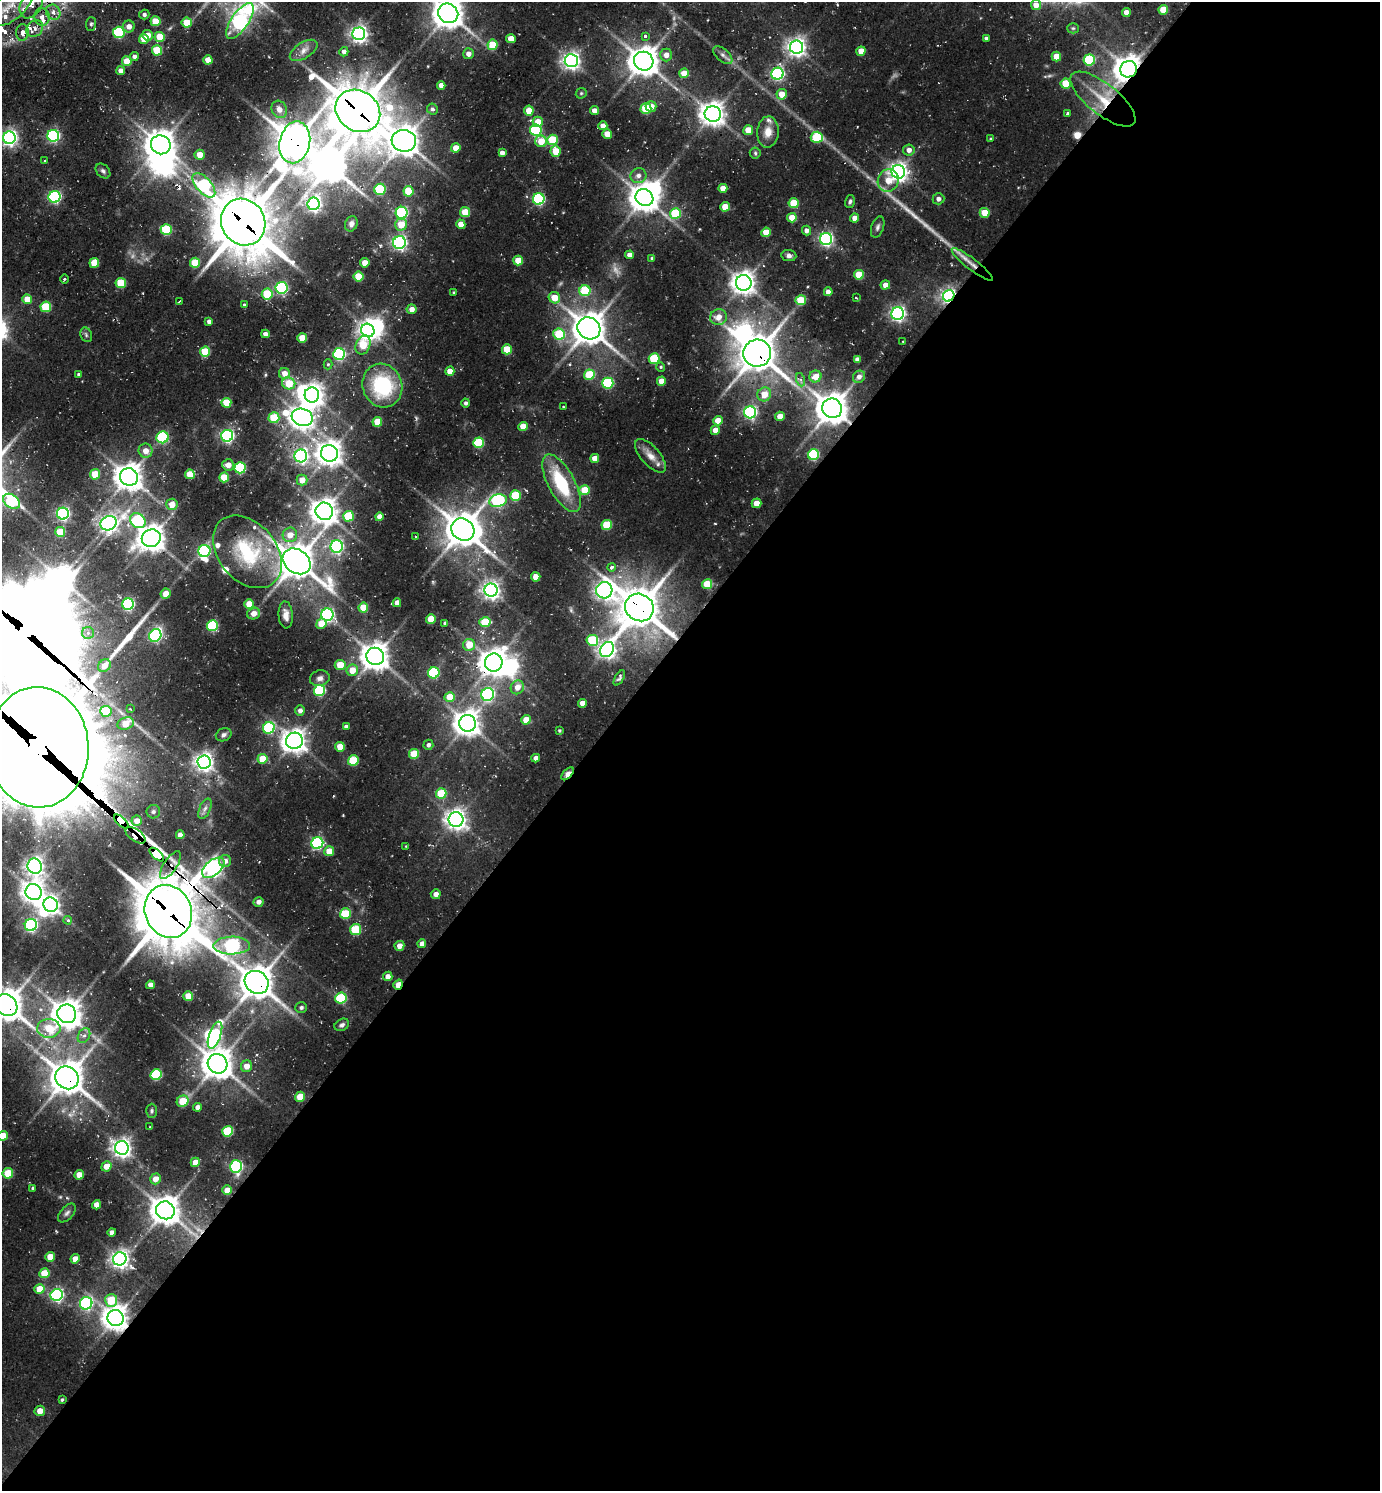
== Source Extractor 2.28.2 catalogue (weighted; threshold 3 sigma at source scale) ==
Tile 12 of 4 x 4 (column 4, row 3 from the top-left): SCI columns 4434-5811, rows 1522-3010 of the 5997 x 5989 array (HDU 1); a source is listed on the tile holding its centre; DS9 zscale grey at full resolution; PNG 1382 x 1493 px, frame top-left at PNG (2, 2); each listed source drawn as its Kron ellipse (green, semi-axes under 4 px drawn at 4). Shown black and unused: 57% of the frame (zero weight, under 2 of 3 exposures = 3% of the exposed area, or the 3 px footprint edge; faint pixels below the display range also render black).
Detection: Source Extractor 2.28.2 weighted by HDU 2 'WHT'; one run over the whole footprint, this tile lists its part. Background 0.103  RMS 0.0094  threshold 0.0425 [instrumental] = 3 sigma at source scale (4.5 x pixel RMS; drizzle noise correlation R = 1.50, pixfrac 1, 0.05/0.05 arcsec/px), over >= 5 px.
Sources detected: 390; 5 too faint to see at this stretch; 16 inside a brighter object's white glare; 4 cosmic-ray / hot-pixel residue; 2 long thin detections or spike segments (spike, bleed or trail) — neither listed nor drawn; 6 inside a brighter listed object's ellipse — not listed separately; the other 357 listed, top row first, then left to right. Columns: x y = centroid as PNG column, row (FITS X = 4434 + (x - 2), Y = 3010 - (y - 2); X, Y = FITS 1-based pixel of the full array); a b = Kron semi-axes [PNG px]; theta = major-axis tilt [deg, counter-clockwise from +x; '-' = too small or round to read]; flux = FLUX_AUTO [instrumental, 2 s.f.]
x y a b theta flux
31 4 15 10 64 15
11 5 27 14 43 33
1036 5 5 5 - 8.6
1163 10 5 5 - 21
53 12 8 7 - 5.4
1126 12 4 4 - 7.2
448 13 10 9 - 1400
144 14 5 4 - 2.2
42 17 9 7 -77 5.4
155 21 5 5 - 23
240 21 21 8 56 290
187 23 5 5 - 22
91 24 7 5 88 2.2
129 26 6 6 - 6.2
1073 28 5 5 - 1.3
35 29 9 7 48 5.5
22 32 8 6 85 4.7
119 32 6 5 - 88
359 34 6 6 - 390
147 35 5 5 - 9.5
645 36 3 3 - 3
160 37 5 5 - 20
986 38 3 3 - 1.7
144 39 5 5 - 17
511 39 5 4 - 11
493 45 5 5 - 25
796 47 6 6 - 480
157 50 5 5 - 35
304 50 15 8 32 6.8
861 51 4 4 - 12
344 52 5 4 - 3.7
468 54 5 5 - 5.2
666 55 6 6 - 6.4
723 55 11 6 -41 3.5
134 56 4 4 - 3.6
1056 56 5 4 - 15
208 60 4 4 - 12
1089 60 6 5 - 62
127 61 5 5 - 19
571 61 6 6 - 440
644 61 10 9 - 1400
1129 69 8 8 - 1100
121 71 4 4 - 7.2
684 73 5 5 - 13
777 74 6 6 - 170
1066 83 5 5 - 27
441 85 4 4 - 6.2
581 93 6 5 - 1.5
782 94 5 5 - 14
1103 99 39 15 -38 36
651 106 5 5 - 7.8
279 109 9 7 -63 6.3
432 109 6 5 - 2.6
646 109 5 5 - 40
358 111 23 20 -35 3600
529 111 5 4 - 18
594 111 4 4 - 6.5
1067 113 3 3 - 2
713 114 8 8 - 870
538 122 5 5 - 14
603 126 4 4 - 7
536 130 6 5 - 91
748 130 5 5 - 17
768 132 15 10 87 12
607 134 5 4 - 13
53 136 6 6 - 160
817 137 6 5 - 45
9 138 6 6 - 350
990 139 4 4 - 0.98
552 140 5 5 - 38
404 141 12 11 - 1300
541 141 6 5 - 17
295 142 21 15 78 2500
161 145 10 9 - 1200
456 148 4 4 - 12
909 150 6 5 - 4.9
555 151 6 5 - 17
502 153 4 4 - 5.3
755 153 5 5 - 1.5
200 155 5 5 - 11
45 161 3 3 - 1.8
103 171 8 6 -45 2.7
898 172 7 7 - 500
638 176 8 7 - 4.8
888 180 11 10 - 15
204 185 15 7 -49 110
723 188 4 4 - 9.3
380 189 5 5 - 63
408 191 5 5 - 29
55 197 6 6 - 130
644 198 9 8 - 1200
539 199 6 5 - 140
938 199 6 5 - 3.9
850 201 7 4 76 2.1
794 203 5 5 - 26
314 204 6 6 - 290
725 207 5 4 - 15
465 212 5 5 - 21
402 213 6 6 - 140
675 213 5 5 - 45
985 213 5 5 - 20
792 218 5 4 - 14
855 218 4 4 - 7.1
243 222 24 21 -59 4300
351 224 8 6 68 3.5
401 224 6 6 - 19
461 224 5 4 - 9.7
878 227 11 6 71 3
166 230 5 5 - 56
806 231 5 4 - 4
766 232 5 4 - 17
826 239 6 6 - 220
399 243 6 6 - 260
629 255 4 4 - 6
789 256 7 5 -7 3.2
652 258 4 3 - 1.4
518 261 5 4 - 19
94 263 5 5 - 22
195 263 5 5 - 28
365 263 4 4 - 11
972 264 25 5 -37 11
859 275 5 5 - 22
359 276 5 5 - 31
64 279 4 3 - 0.97
121 283 5 5 - 35
744 283 8 7 - 810
885 285 5 4 - 7.3
282 288 6 6 - 140
585 291 5 5 - 49
454 292 3 3 - 1
828 292 4 4 - 7.2
267 294 5 5 - 36
949 296 6 5 - 280
554 298 6 5 - 14
856 298 3 2 - 1.1
27 299 5 4 - 13
801 300 5 5 - 29
179 301 4 2 - 0.78
244 305 3 3 - 1.9
46 307 5 5 - 45
412 309 5 5 - 6.6
898 313 6 6 - 270
718 317 8 7 - 9
209 321 4 4 - 3.1
589 328 12 10 -35 1600
368 330 7 6 - 500
265 334 4 4 - 3.6
559 334 6 5 - 41
86 335 7 5 -70 2
302 338 5 4 - 21
903 341 3 2 - 0.86
363 345 10 7 68 25
507 349 5 5 - 24
205 352 5 5 - 28
757 353 14 13 - 2300
339 354 6 6 - 120
654 359 5 5 - 46
857 359 4 4 - 3.9
328 364 5 4 - 1.2
661 367 5 4 - 1.2
450 371 5 4 - 10
79 374 4 3 - 2
284 374 5 5 - 8.6
589 375 5 5 - 35
815 376 6 6 - 12
859 377 6 5 - 3.8
801 380 7 4 -71 2
661 381 4 4 - 12
289 383 6 6 - 26
608 383 5 5 - 72
382 386 22 19 -71 74
764 394 7 6 - 16
312 395 7 7 - 760
226 403 5 5 - 27
466 403 4 4 - 2.2
563 406 3 2 - 0.59
832 408 10 9 - 1600
750 412 6 6 - 200
780 416 5 4 - 11
302 417 11 8 -17 790
274 418 5 5 - 37
718 421 5 4 - 13
377 422 5 4 - 19
523 426 5 4 - 15
715 430 5 4 - 8.4
227 436 6 6 - 210
163 437 6 6 - 79
478 443 5 5 - 54
146 451 7 7 - 8.4
329 453 9 8 - 890
813 455 5 5 - 80
301 456 6 6 - 270
650 456 21 9 -49 10
595 458 4 4 - 9.1
228 465 6 5 - 7.4
240 468 5 5 - 76
95 474 5 5 - 23
190 474 5 5 - 20
129 477 9 8 - 1200
224 477 5 5 - 24
302 480 5 5 - 11
562 483 32 13 -62 55
585 490 5 5 - 21
515 496 5 5 - 45
12 501 9 6 -35 69
498 501 9 6 15 130
756 503 5 4 - 12
172 504 6 5 - 12
324 511 9 8 - 1000
63 514 6 6 - 210
348 516 5 5 - 43
379 517 4 4 - 7.7
138 521 8 7 - 89
109 523 8 7 - 460
607 525 5 5 - 33
463 529 12 10 -35 1900
60 532 5 5 - 28
290 535 7 7 - 10
416 537 4 2 - 0.82
151 538 9 8 - 1100
337 546 6 6 - 170
204 551 6 6 - 130
247 552 41 29 -50 81
297 561 15 11 -37 2100
612 567 4 4 - 3.6
536 577 5 4 - 12
707 584 5 5 - 24
491 590 6 6 - 440
604 590 8 8 - 430
166 594 5 5 - 9
397 603 4 4 - 6
128 604 6 5 - 140
249 604 5 4 - 17
363 607 5 5 - 21
639 607 15 13 -30 2600
254 613 6 6 - 7.7
286 615 13 7 -87 7.4
327 615 6 6 - 190
431 619 5 4 - 19
485 622 5 5 - 31
321 624 5 5 - 16
445 624 4 3 - 2.4
212 626 5 5 - 70
88 633 6 6 - 2.6
155 635 7 6 - 130
592 640 6 5 - 41
469 645 6 6 - 16
607 650 8 6 56 420
375 656 9 8 - 1200
494 662 9 8 - 1100
340 665 5 5 - 18
104 666 7 5 49 8.9
352 670 6 5 - 14
434 673 6 5 - 76
320 678 10 8 16 4.5
619 678 8 4 59 2.1
517 687 7 6 - 8.1
320 690 5 5 - 86
488 695 6 6 - 140
450 697 5 5 - 19
582 703 4 4 - 7.7
130 709 3 3 - 1.1
106 711 5 5 - 31
300 711 5 5 - 3.6
526 720 5 4 - 13
467 723 8 8 - 980
126 724 8 6 18 18
346 727 4 4 - 3.5
269 728 6 5 - 86
559 730 3 3 - 1.2
224 735 8 6 24 2.9
294 741 8 8 - 810
428 745 5 5 - 2.6
38 747 60 50 -88 23000
340 747 5 4 - 16
414 754 5 5 - 24
536 758 4 4 - 4.2
262 759 5 5 - 19
353 761 5 5 - 45
204 762 6 6 - 510
568 774 8 4 47 21
441 793 5 5 - 34
205 809 11 5 65 3.4
153 812 7 6 - 2.3
456 820 7 7 - 600
121 821 9 4 -42 1700
137 821 5 5 - 8.1
135 835 11 6 -34 170
180 835 4 4 - 7.7
317 843 6 6 - 130
406 846 4 3 - 0.66
329 851 5 5 - 14
157 855 9 4 -42 770
225 861 6 6 - 4.9
170 865 16 6 56 7.7
35 866 7 7 - 450
213 868 13 7 39 410
34 892 8 8 - 760
436 894 5 5 - 5.2
259 902 5 4 - 4.3
51 905 7 7 - 410
168 912 27 23 -67 4700
345 914 5 5 - 40
68 920 4 4 - 2.3
31 925 6 6 - 150
356 930 5 5 - 46
422 944 4 4 - 5.6
232 946 18 9 2 280
399 946 5 5 - 6.9
388 976 5 4 - 6.7
257 982 12 11 - 1700
150 985 4 4 - 6.5
398 985 5 3 - 20
188 996 5 4 - 19
341 998 5 5 - 59
6 1005 12 10 -40 1600
301 1008 6 5 - 2.5
67 1014 9 9 - 1300
342 1025 8 5 28 2.8
49 1028 11 9 -1 25
215 1035 14 6 70 120
84 1036 8 5 61 3.6
217 1064 10 9 - 1500
247 1066 6 5 - 8.5
156 1075 5 5 - 70
67 1078 12 11 - 1800
300 1097 5 4 - 18
183 1101 6 5 - 22
197 1107 4 4 - 4.9
152 1111 7 5 89 1.9
150 1127 3 2 - 0.59
228 1131 5 5 - 50
3 1136 5 5 - 17
122 1148 7 7 - 510
195 1162 5 4 - 11
106 1166 5 5 - 10
236 1166 6 6 - 130
8 1173 5 5 - 28
79 1175 5 4 - 13
155 1179 5 5 - 8.6
33 1188 3 3 - 1.8
227 1190 5 4 - 12
96 1205 4 4 - 9.6
165 1210 9 9 - 1300
67 1213 11 6 48 3.2
112 1232 4 4 - 4.7
50 1257 5 4 - 16
75 1259 5 4 - 9.6
120 1259 7 6 - 460
44 1273 5 5 - 25
39 1289 5 5 - 18
57 1295 6 6 - 190
111 1300 6 6 - 32
86 1303 6 6 - 160
115 1318 8 8 - 1000
62 1400 4 3 - 1.3
40 1411 5 5 - 7.9
Overlapping masked pixels (flux is a lower limit): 25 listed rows (the first 20) at x y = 1129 69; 1103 99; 358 111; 295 142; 243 222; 972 264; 949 296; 757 353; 832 408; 639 607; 494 662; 38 747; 568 774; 121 821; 135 835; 157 855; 170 865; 213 868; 168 912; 257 982
Isophote crosses this tile's border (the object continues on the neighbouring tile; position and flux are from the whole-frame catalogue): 9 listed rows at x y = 31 4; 11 5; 448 13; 240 21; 9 138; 12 501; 38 747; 6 1005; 3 1136